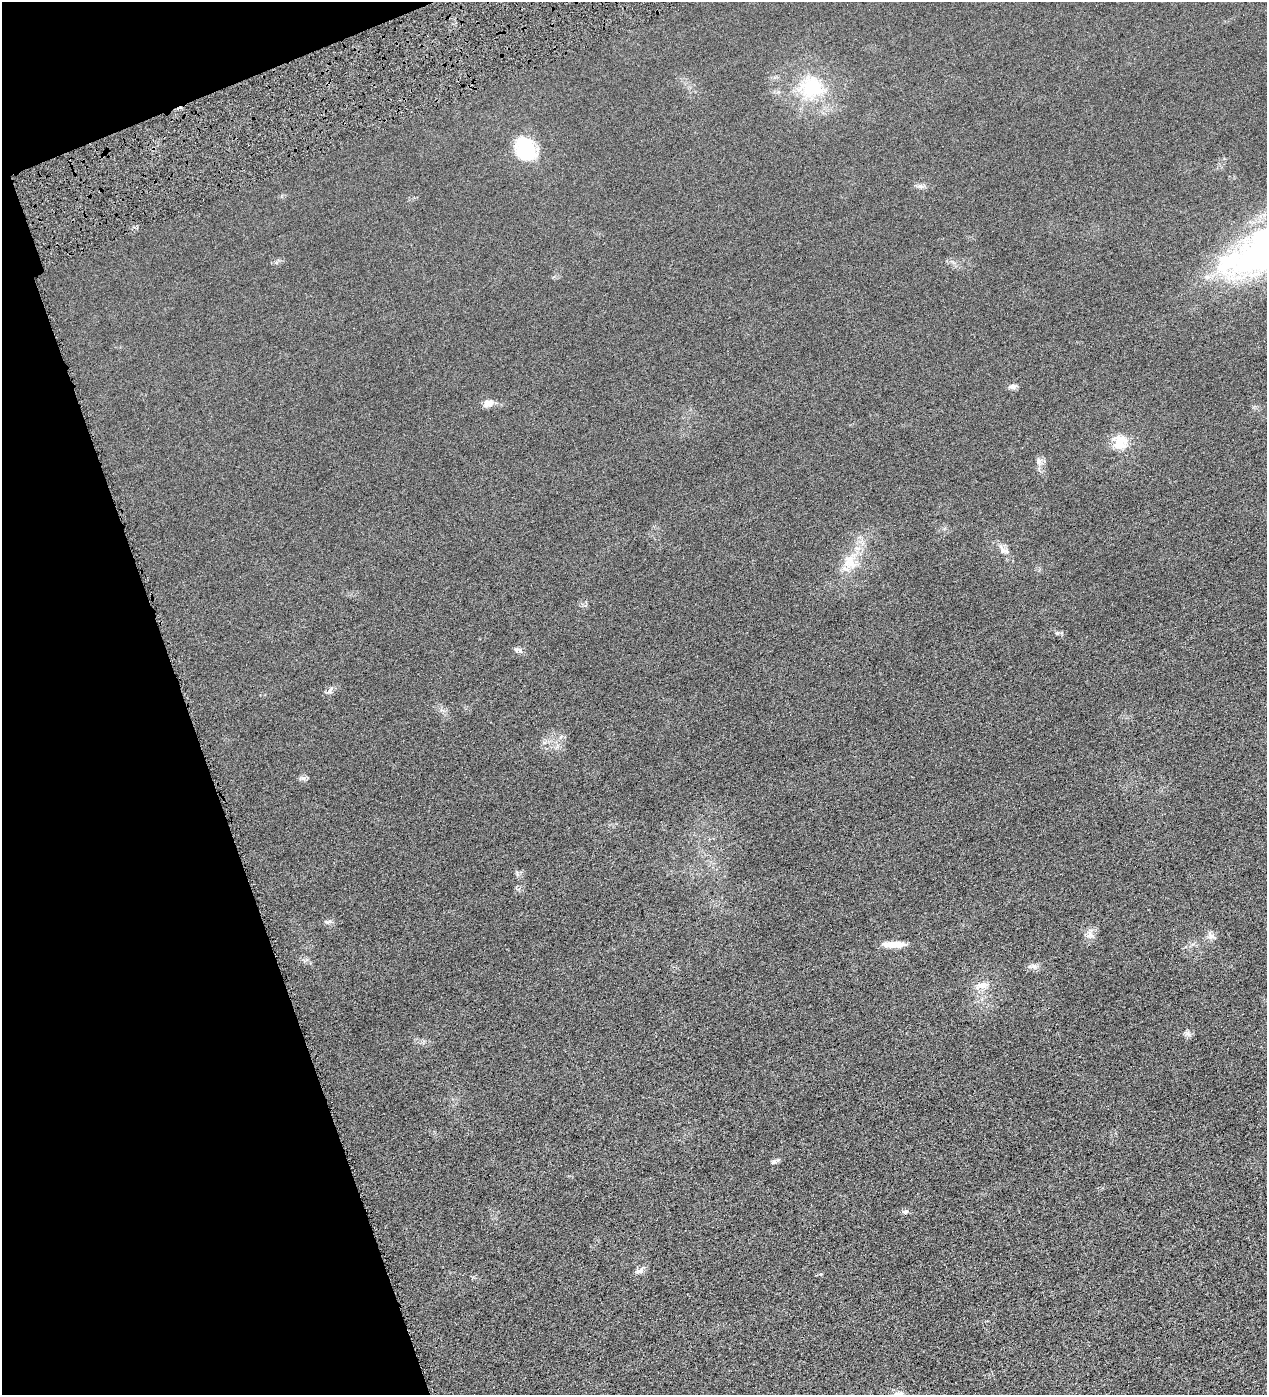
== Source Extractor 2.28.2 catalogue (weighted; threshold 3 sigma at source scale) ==
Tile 5 of 4 x 4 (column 1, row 2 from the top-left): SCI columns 162-1426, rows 2789-4181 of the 5513 x 5577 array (HDU 1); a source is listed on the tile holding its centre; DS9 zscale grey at full resolution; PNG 1269 x 1397 px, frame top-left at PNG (2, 2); no overlay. Shown black and unused: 17% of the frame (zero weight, under 4 of 8 exposures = <1% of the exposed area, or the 3 px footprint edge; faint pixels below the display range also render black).
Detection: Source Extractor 2.28.2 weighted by HDU 2 'WHT'; one run over the whole footprint, this tile lists its part. Background 0.0133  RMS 0.0042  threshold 0.0173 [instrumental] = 3 sigma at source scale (4.09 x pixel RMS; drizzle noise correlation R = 1.36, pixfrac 0.8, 0.05/0.05 arcsec/px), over >= 5 px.
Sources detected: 30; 2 inside a brighter object's white glare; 1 cosmic-ray / hot-pixel residue — not listed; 1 inside a brighter listed object's ellipse — not listed separately; the other 26 listed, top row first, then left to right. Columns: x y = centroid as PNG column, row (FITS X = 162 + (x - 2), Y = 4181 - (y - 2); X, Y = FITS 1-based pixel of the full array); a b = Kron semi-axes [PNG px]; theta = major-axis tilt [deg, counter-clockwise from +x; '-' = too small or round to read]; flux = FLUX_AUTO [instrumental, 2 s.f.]
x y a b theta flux
811 88 41 34 4 27
526 149 23 17 -62 27
920 186 10 6 -10 1.3
1264 251 135 39 29 130
1012 386 11 6 5 1.3
488 403 13 9 4 2.8
1121 443 7 6 - 24
1039 461 10 9 - 1.9
858 548 9 4 0 1.3
1002 549 18 7 -68 2.4
852 564 28 13 -21 7
520 650 9 5 -53 1
330 690 11 4 59 1.1
304 778 9 6 -1 1.1
517 874 8 5 -71 0.91
328 922 13 6 7 1.2
1090 934 14 12 -75 2.7
1211 936 12 9 -36 1.9
894 944 26 7 -1 5.4
1034 966 8 7 - 1.4
982 985 21 10 12 3.9
1188 1034 9 6 -16 1.2
774 1161 8 6 44 0.94
905 1212 8 6 20 1
640 1270 13 7 22 2
899 1394 19 11 28 3.4
Isophote crosses this tile's border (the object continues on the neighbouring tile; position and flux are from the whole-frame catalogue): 2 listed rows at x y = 1264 251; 899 1394